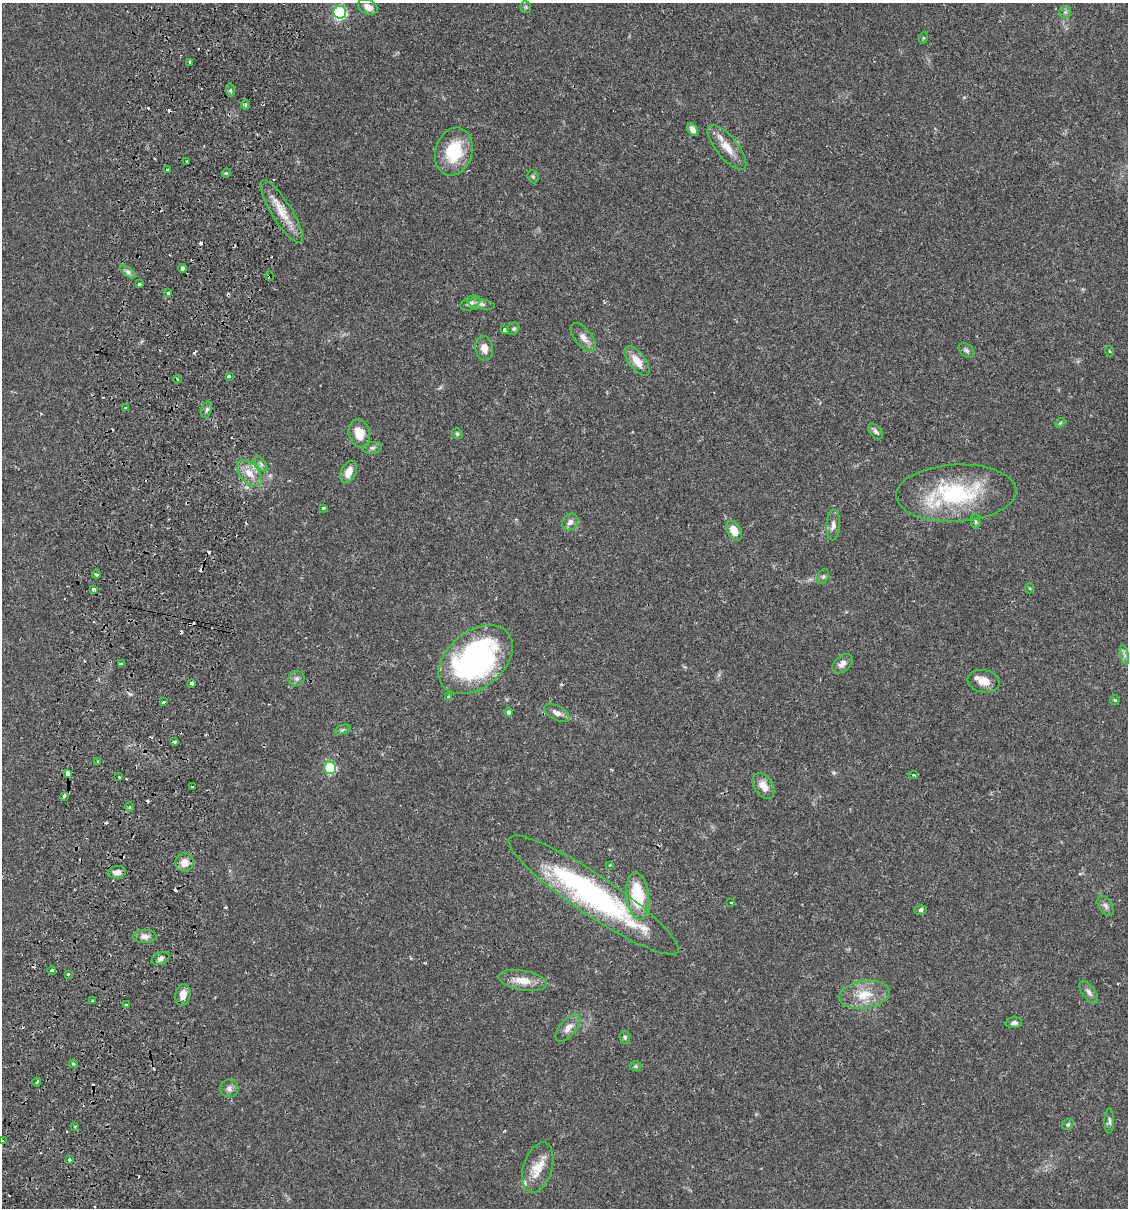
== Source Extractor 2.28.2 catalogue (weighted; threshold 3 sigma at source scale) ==
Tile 7 of 4 x 4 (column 3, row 2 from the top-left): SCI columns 2424-3549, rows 2431-3636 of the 4963 x 4856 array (HDU 1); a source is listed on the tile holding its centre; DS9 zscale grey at full resolution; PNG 1130 x 1210 px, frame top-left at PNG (2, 3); each listed source drawn as its Kron ellipse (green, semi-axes under 4 px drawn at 4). Shown black and unused: <1% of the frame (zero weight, under 2 of 3 exposures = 3% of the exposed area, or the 3 px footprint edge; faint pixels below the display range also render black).
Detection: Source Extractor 2.28.2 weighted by HDU 2 'WHT'; one run over the whole footprint, this tile lists its part. Background 0.0646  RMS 0.005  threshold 0.0226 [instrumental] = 3 sigma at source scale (4.5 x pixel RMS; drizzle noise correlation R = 1.50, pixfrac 1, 0.05/0.05 arcsec/px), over >= 5 px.
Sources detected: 131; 24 cosmic-ray / hot-pixel residue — neither listed nor drawn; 1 inside a brighter listed object's ellipse — not listed separately; the other 106 listed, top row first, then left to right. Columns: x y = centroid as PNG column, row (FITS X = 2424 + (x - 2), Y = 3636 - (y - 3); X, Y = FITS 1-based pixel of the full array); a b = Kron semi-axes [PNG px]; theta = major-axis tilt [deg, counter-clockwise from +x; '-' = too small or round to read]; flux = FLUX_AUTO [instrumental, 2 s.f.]
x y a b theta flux
368 7 11 7 -27 3.5
526 7 6 5 - 0.67
340 12 6 6 - 71
1065 12 5 5 - 1
923 38 6 4 72 0.52
190 62 3 2 - 0.61
230 90 6 4 88 0.82
245 105 4 3 - 2
692 129 7 4 -54 2.6
727 147 27 10 -51 7.6
454 152 24 18 73 22
187 161 3 3 - 0.67
167 170 3 2 - 0.72
226 173 4 3 - 0.66
533 177 7 5 -67 0.87
282 212 36 10 -58 9.8
183 268 4 3 - 2.5
128 272 9 4 -36 1.4
270 276 5 4 - 0.69
139 284 3 3 - 2.3
168 293 4 4 - 1.5
470 303 10 6 26 1.9
481 304 14 5 -10 1.7
513 329 6 5 - 0.86
505 330 4 3 - 1.9
583 337 17 8 -51 3.5
484 348 12 8 -81 3.8
967 350 9 6 -40 1.2
1109 351 5 3 - 0.39
637 361 17 8 -52 6.9
229 376 4 3 - 2.5
177 379 4 2 - 0.47
125 408 3 3 - 1.1
206 410 8 5 68 1.1
1060 423 5 4 - 0.61
876 431 9 5 -51 1.4
359 434 14 10 -74 7.8
457 434 6 5 - 0.83
372 448 9 6 9 1.3
261 464 9 4 -55 1.2
349 472 12 7 65 5.2
249 473 15 9 -47 6.1
956 493 60 28 3 51
323 508 3 3 - 0.58
570 522 9 7 48 2.3
976 522 7 4 -82 0.93
833 525 15 7 88 2.7
734 531 11 7 -60 6.2
96 574 4 3 - 4.7
823 577 8 5 62 1.1
1030 588 5 3 - 0.46
93 589 4 3 - 1.1
1124 655 10 4 -76 1.3
476 660 42 28 40 110
121 664 4 3 - 3.7
842 664 12 7 41 2.7
297 679 8 7 - 1.6
983 681 16 11 -10 5.3
192 683 4 3 - 4.4
449 697 4 4 - 1.2
1115 700 5 5 - 0.59
164 702 3 3 - 1.6
509 712 4 4 - 1.8
557 713 14 7 -28 2.8
342 730 8 3 19 0.87
174 742 4 3 - 0.78
98 762 3 3 - 1.3
330 768 6 6 - 42
67 773 4 3 - 9.9
914 775 4 3 - 0.72
118 776 3 3 - 0.84
763 786 14 9 -57 5.2
192 787 3 3 - 1
64 796 4 3 - 2
129 807 4 3 - 0.43
184 862 9 9 - 4.8
610 865 3 3 - 0.62
117 872 9 6 9 2.9
594 895 101 20 -34 110
638 896 24 11 -84 25
731 903 3 2 - 0.49
1106 906 11 7 -58 1.8
920 910 6 4 15 1.1
145 937 12 6 -1 2.7
160 959 9 5 25 1.5
52 970 4 3 - 5.8
68 974 3 3 - 0.82
523 981 24 10 -10 7.1
1089 992 13 6 -54 2
183 995 11 7 79 3.9
864 995 25 14 9 11
92 1000 3 3 - 0.81
126 1005 3 3 - 0.5
1014 1023 8 5 6 1.4
568 1028 16 8 50 4
625 1037 6 5 - 0.86
73 1064 4 3 - 0.58
636 1066 6 5 - 0.73
37 1082 4 2 - 0.5
229 1088 9 9 - 2
1109 1121 12 5 88 1.3
1068 1125 6 5 - 0.81
75 1127 3 2 - 0.61
2 1141 3 2 - 0.53
69 1159 3 3 - 4.3
538 1168 26 14 72 9.6
Overlapping masked pixels (flux is a lower limit): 3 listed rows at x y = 282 212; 183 268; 270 276
Isophote crosses this tile's border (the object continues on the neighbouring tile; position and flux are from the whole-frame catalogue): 1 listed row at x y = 2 1141